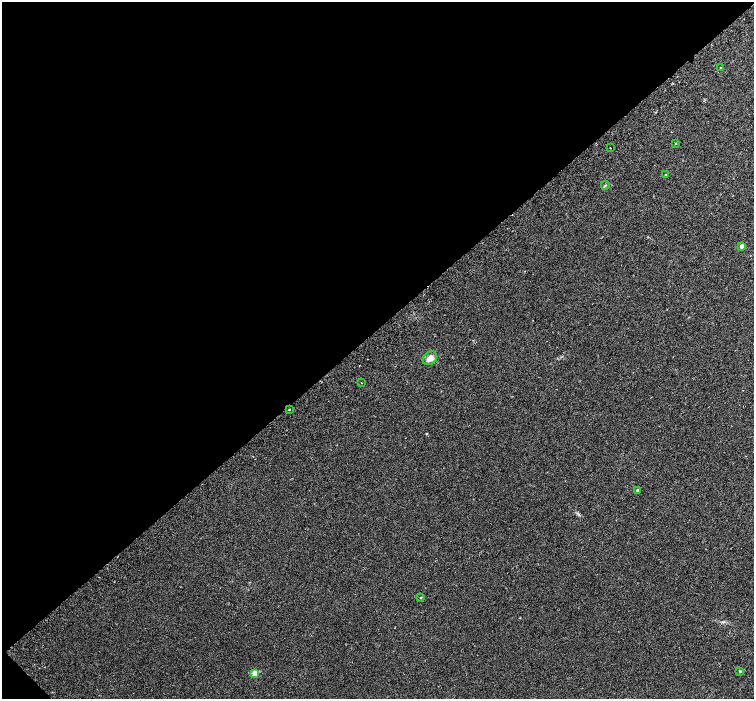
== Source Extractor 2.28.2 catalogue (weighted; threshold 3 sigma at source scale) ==
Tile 5 of 4 x 4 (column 1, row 2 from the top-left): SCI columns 69-1572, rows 3092-4484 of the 6147 x 6119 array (HDU 1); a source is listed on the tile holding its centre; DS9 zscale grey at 2 x 2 block average (1 PNG px = mean of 2 x 2 image px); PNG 756 x 701 px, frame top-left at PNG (2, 2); each listed source drawn as its Kron ellipse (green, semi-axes under 4 px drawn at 4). Shown black and unused: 47% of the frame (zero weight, under 2 of 3 exposures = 4% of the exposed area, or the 3 px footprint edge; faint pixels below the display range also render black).
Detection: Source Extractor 2.28.2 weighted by HDU 2 'WHT'; one run over the whole footprint, this tile lists its part. Background 0.0488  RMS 0.012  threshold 0.0518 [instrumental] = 3 sigma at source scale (4.5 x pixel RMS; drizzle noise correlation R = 1.50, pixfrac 1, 0.0396/0.0396 arcsec/px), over >= 5 px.
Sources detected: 13; all 13 listed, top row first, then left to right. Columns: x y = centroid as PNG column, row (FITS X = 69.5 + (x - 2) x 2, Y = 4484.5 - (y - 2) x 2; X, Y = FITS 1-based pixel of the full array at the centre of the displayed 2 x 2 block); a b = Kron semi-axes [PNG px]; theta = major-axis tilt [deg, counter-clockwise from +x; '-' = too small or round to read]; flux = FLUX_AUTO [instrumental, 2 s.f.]
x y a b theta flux
720 67 2 2 - 1.1
675 144 3 2 - 1.6
610 148 2 2 - 2.5
666 175 3 3 - 2.4
605 185 4 2 - 2.3
742 246 3 3 - 13
430 358 8 6 40 16
361 383 2 2 - 0.94
289 410 2 2 - 3.5
638 490 3 3 - 6.8
421 598 3 2 - 1.3
740 671 3 2 - 2.7
255 673 3 3 - 43
Diffuse or blended objects may show on this block-average render without a row.